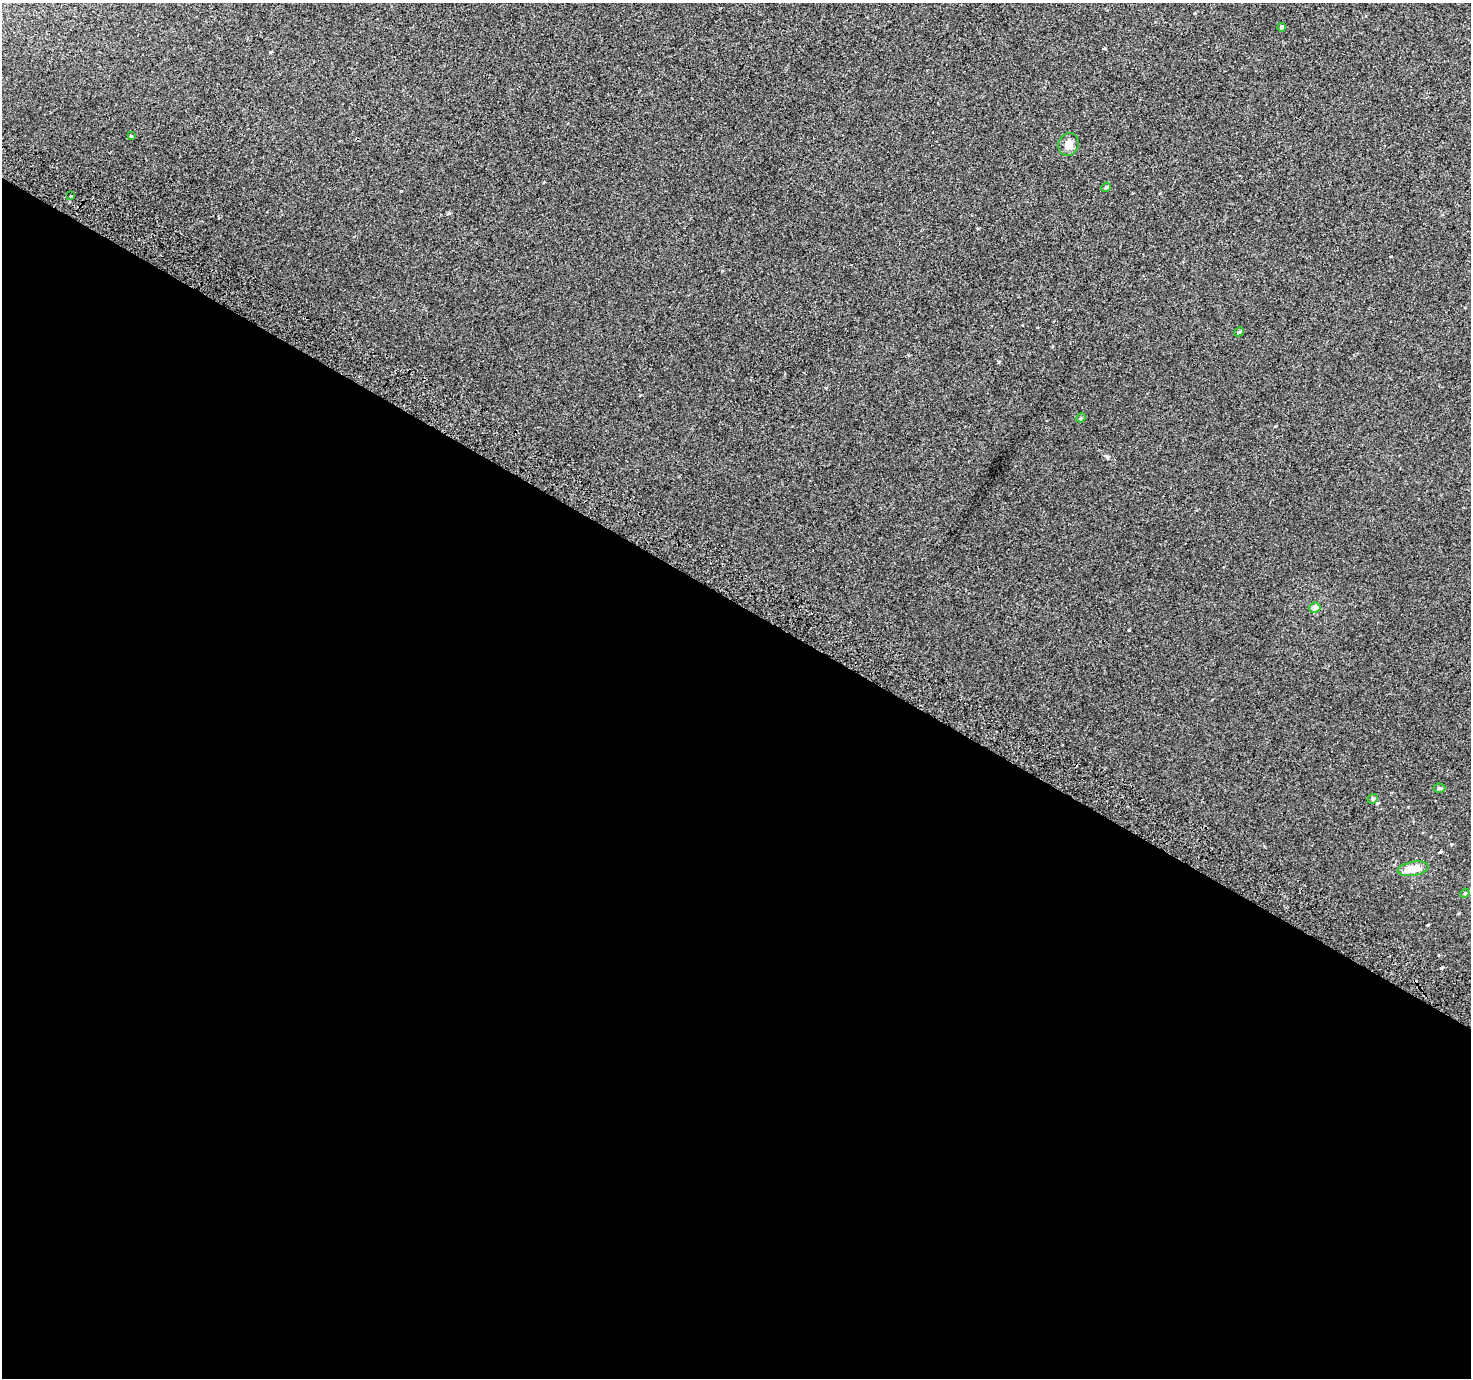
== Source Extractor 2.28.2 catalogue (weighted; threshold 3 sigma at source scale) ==
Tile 14 of 4 x 4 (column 2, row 4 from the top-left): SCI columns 1499-2967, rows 294-1669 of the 5928 x 6022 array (HDU 1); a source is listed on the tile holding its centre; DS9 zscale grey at full resolution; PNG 1473 x 1380 px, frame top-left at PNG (2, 3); each listed source drawn as its Kron ellipse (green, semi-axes under 4 px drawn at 4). Shown black and unused: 56% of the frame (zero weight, under 2 of 3 exposures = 2% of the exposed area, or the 3 px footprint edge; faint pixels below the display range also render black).
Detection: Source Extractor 2.28.2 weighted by HDU 2 'WHT'; one run over the whole footprint, this tile lists its part. Background 0.0024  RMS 0.0069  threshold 0.0312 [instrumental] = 3 sigma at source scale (4.5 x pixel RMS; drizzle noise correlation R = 1.50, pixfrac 1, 0.0396/0.0396 arcsec/px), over >= 5 px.
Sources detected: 13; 1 inside a brighter object's white glare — neither listed nor drawn; the other 12 listed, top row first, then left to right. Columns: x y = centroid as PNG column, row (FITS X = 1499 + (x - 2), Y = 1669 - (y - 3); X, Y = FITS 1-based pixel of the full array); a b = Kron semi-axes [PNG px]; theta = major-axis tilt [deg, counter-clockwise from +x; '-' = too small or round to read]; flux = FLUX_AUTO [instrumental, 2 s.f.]
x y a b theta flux
1282 27 4 3 - 1.9
131 136 4 3 - 0.79
1068 144 11 10 - 5.9
1106 187 5 4 - 0.93
70 196 3 2 - 0.63
1239 332 5 4 - 1.1
1081 418 5 4 - 0.75
1315 608 6 5 - 5.3
1439 788 6 4 -1 1.2
1373 799 5 4 - 1
1413 869 15 7 9 12
1465 893 5 4 - 0.66
Unlisted compact peaks at least as high as the median listed source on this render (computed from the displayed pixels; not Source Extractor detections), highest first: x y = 449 213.